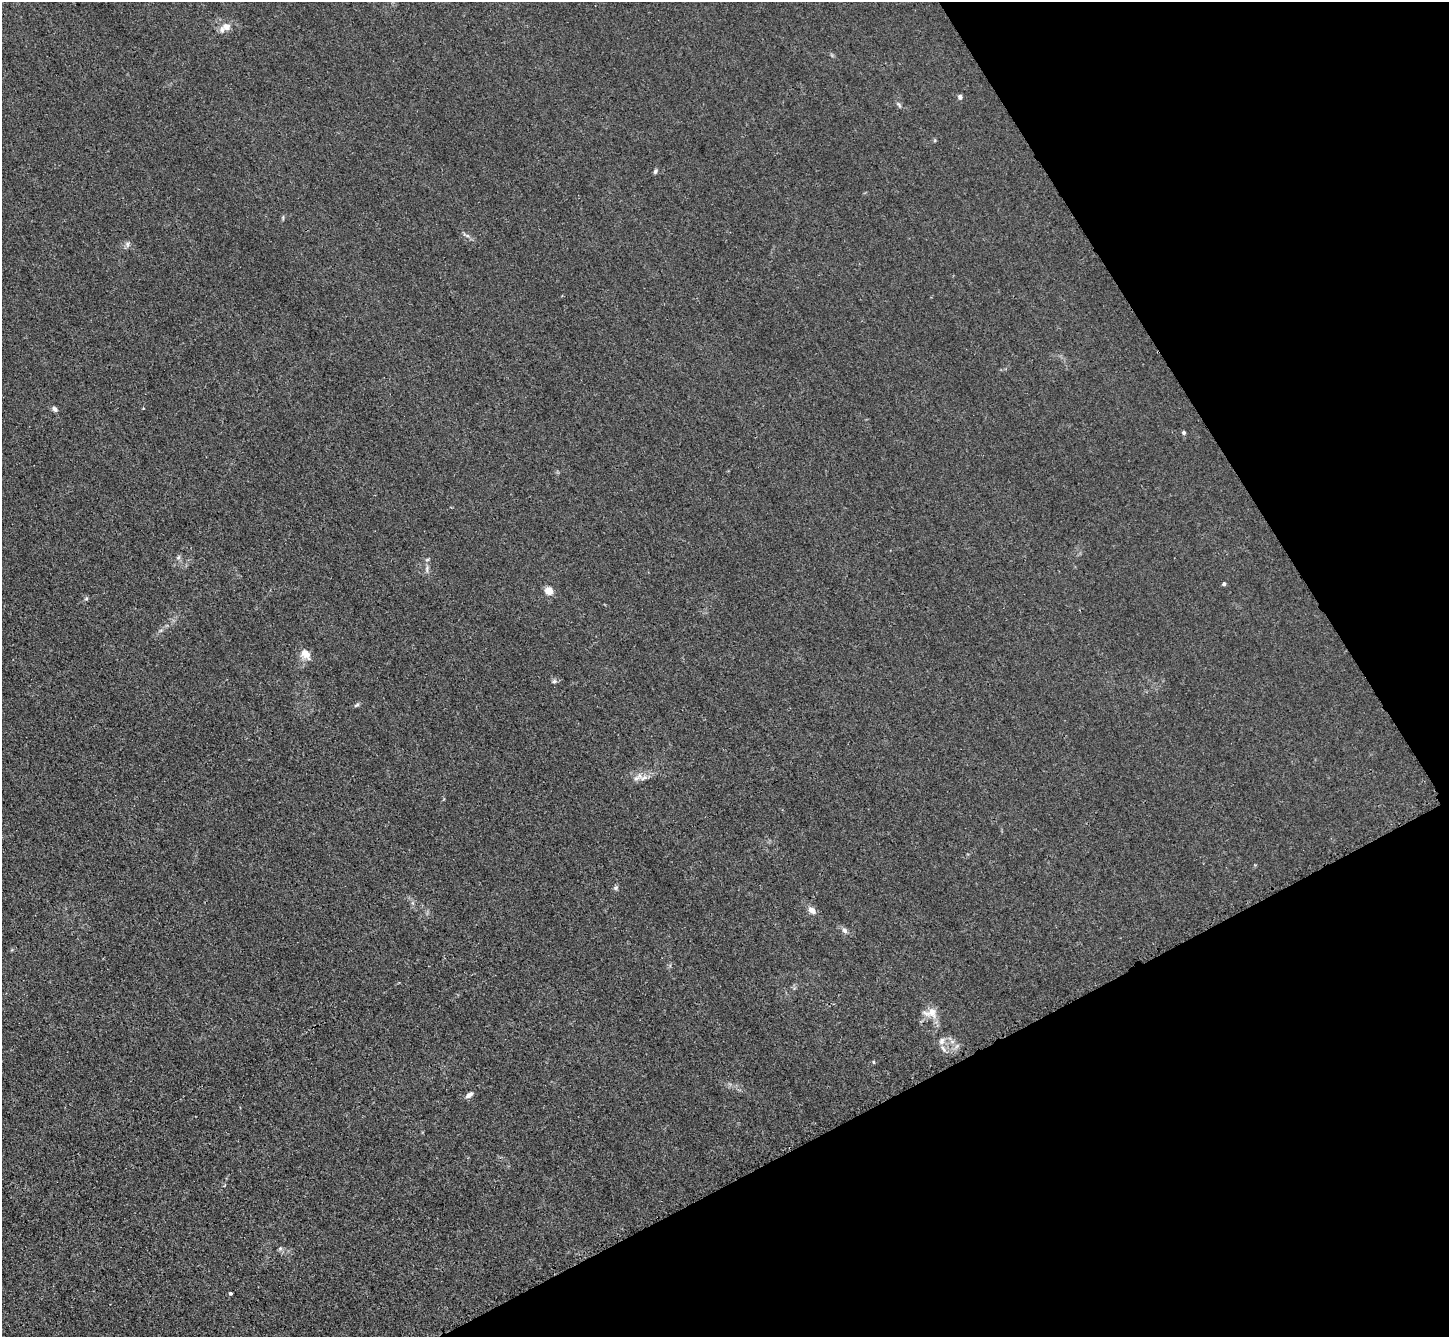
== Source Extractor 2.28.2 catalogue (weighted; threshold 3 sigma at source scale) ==
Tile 12 of 4 x 4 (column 4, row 3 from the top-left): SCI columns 4358-5804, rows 1643-2977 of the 5823 x 5815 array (HDU 1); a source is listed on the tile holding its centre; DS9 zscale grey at full resolution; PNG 1451 x 1339 px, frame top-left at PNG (2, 2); no overlay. Shown black and unused: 25% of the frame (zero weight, under 3 of 4 exposures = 2% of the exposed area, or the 3 px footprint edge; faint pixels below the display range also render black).
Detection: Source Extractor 2.28.2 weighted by HDU 2 'WHT'; one run over the whole footprint, this tile lists its part. Background 0.0138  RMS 0.0044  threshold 0.0199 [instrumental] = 3 sigma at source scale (4.5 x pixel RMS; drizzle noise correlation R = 1.50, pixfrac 1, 0.05/0.05 arcsec/px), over >= 5 px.
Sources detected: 30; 3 inside a brighter listed object's ellipse — not listed separately; the other 27 listed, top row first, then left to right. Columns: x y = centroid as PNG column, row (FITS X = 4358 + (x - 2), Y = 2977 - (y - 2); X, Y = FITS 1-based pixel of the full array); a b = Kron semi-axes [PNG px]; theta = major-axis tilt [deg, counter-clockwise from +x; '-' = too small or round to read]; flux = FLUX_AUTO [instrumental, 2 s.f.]
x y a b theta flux
226 26 11 10 - 3.2
960 97 6 5 - 1.1
899 105 8 4 -55 0.83
655 171 7 4 60 0.84
467 235 7 4 -20 0.89
127 244 8 5 83 1.1
55 409 8 5 -47 1.2
1184 433 5 4 - 0.78
178 557 7 4 45 0.81
427 569 10 5 89 1.3
1224 584 4 4 - 0.8
549 591 7 7 - 4.8
86 598 6 4 44 0.64
305 654 14 10 -49 4.4
554 681 7 5 21 0.91
357 705 8 4 27 0.75
644 778 12 7 33 2.3
616 888 7 6 - 0.9
812 910 11 8 -35 2.5
845 930 8 6 -45 1.4
930 1013 22 13 2 5
942 1041 10 7 68 2
957 1046 8 5 45 1.2
874 1062 5 3 - 0.37
469 1095 9 5 36 1.8
280 1248 6 5 - 0.81
230 1293 3 3 - 1.3